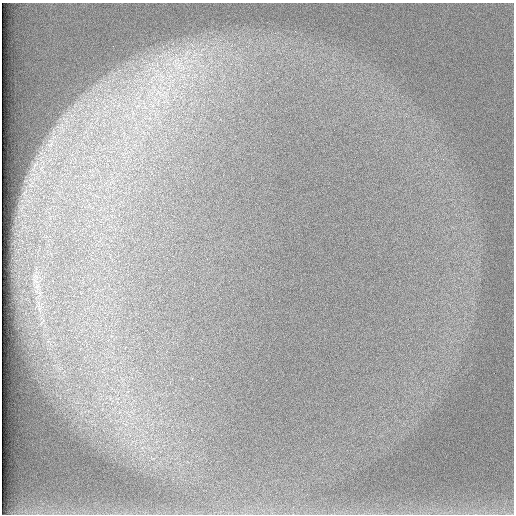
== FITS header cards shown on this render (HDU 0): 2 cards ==
NAXIS1  =                  512 /
NAXIS2  =                  512 /

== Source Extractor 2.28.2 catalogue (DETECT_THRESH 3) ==
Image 512 x 512 px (HDU 0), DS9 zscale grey, 1 PNG px = 1 image px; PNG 516 x 516 px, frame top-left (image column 1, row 512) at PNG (2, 3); no overlay
Background 97.3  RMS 2.9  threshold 8.74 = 3 sigma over >= 5 px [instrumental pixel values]
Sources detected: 5; all 5 listed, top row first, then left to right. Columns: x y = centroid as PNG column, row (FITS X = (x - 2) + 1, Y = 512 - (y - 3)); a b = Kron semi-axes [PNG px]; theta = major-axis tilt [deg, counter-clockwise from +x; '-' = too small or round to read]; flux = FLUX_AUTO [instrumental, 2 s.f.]
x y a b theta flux
178 65 22 19 31 9000
161 76 15 7 -61 2500
162 95 10 5 8 1100
50 144 9 3 45 560
36 281 7 4 -19 390